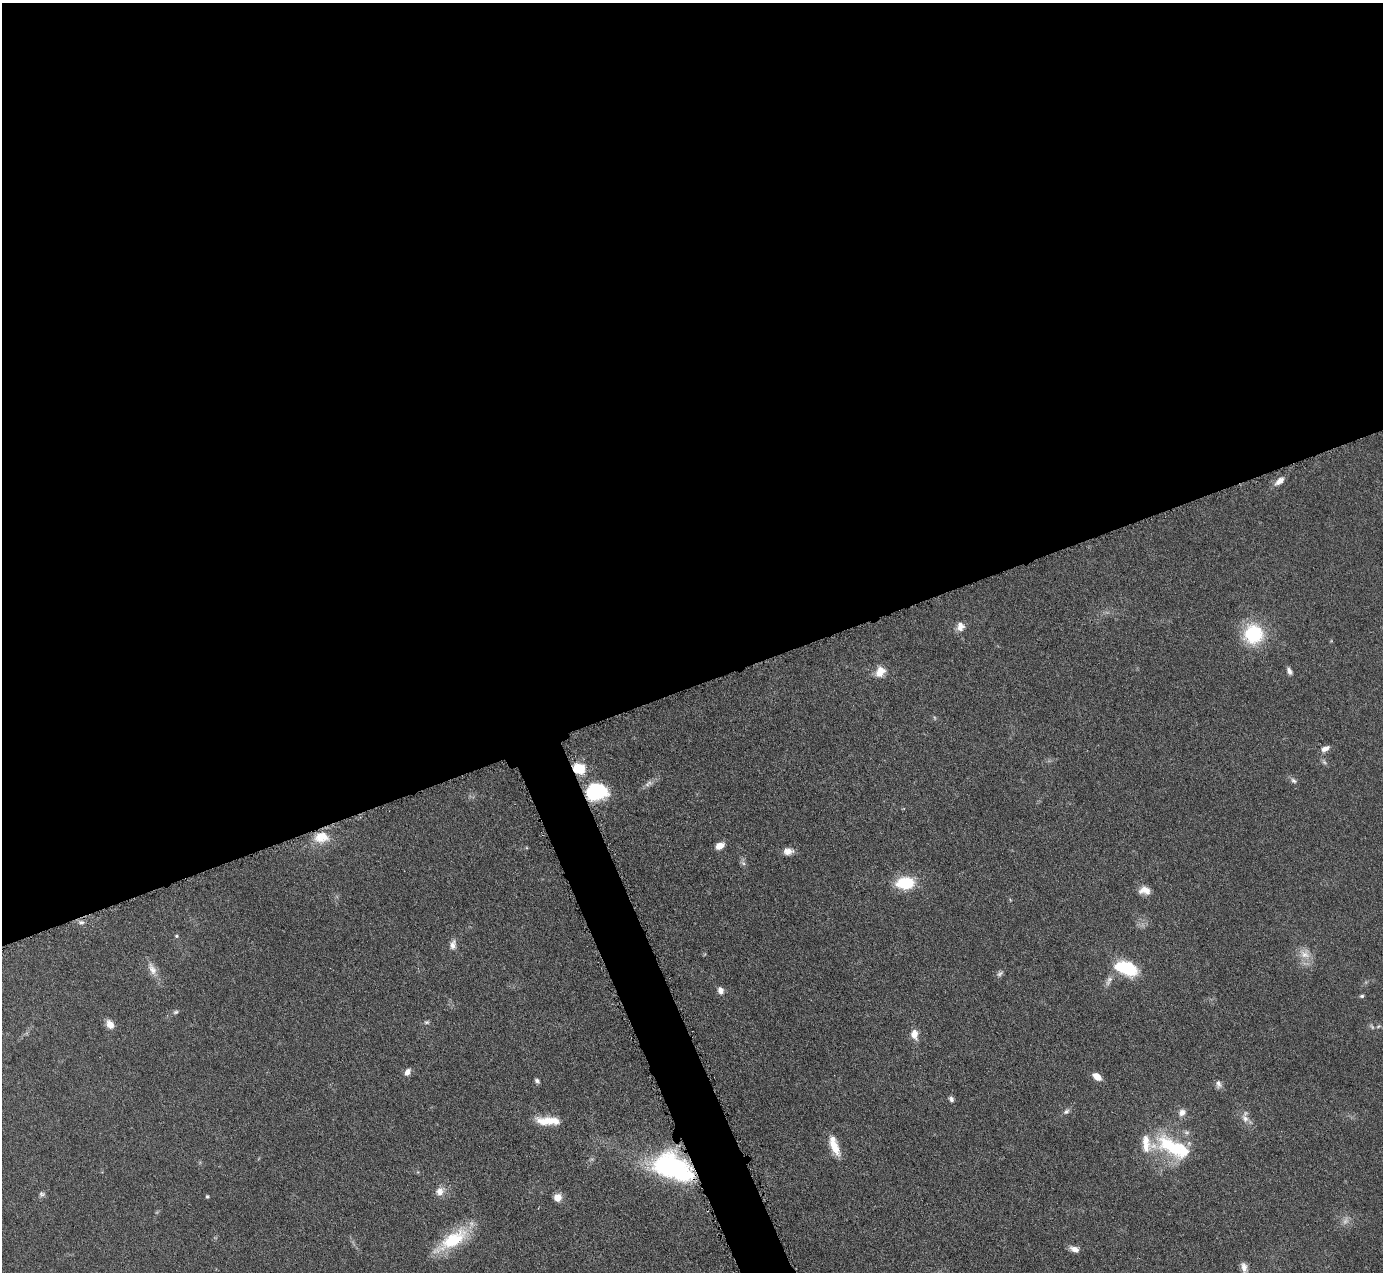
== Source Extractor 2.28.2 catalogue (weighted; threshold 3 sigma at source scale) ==
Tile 2 of 4 x 4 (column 2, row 1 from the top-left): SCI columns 1385-2765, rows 4094-5363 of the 5530 x 5515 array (HDU 1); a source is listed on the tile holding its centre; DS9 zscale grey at full resolution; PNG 1385 x 1274 px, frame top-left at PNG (2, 3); no overlay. Shown black and unused: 56% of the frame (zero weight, under 4 of 8 exposures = <1% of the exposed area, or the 3 px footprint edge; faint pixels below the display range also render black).
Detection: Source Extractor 2.28.2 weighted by HDU 2 'WHT'; one run over the whole footprint, this tile lists its part. Background 0.0476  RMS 0.0039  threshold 0.0158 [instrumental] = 3 sigma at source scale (4.09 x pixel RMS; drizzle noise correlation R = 1.36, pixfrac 0.8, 0.05/0.05 arcsec/px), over >= 5 px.
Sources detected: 57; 1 too faint to see at this stretch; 1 inside a brighter object's white glare — not listed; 3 inside a brighter listed object's ellipse — not listed separately; the other 52 listed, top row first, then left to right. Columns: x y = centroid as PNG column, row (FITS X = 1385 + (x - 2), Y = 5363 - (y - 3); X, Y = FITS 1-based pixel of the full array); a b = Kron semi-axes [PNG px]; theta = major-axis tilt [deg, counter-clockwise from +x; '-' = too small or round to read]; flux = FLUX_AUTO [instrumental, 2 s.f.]
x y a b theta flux
1279 481 13 7 39 2.7
960 626 11 9 -90 2.7
1253 634 20 20 - 23
1289 671 9 5 -65 1.4
880 672 14 11 60 4
1325 749 10 6 26 2.2
1324 762 8 4 -45 0.8
579 768 12 10 -10 9.1
1294 781 9 6 -32 1.1
648 784 14 5 37 1.7
596 791 18 14 12 28
321 837 20 14 7 7.7
720 846 8 6 30 3.9
788 851 12 9 2 2.7
743 863 8 5 -45 0.92
905 883 21 14 3 13
1145 890 15 10 -7 3.2
81 922 9 5 -1 1.1
176 936 5 4 - 0.43
453 945 12 8 74 2.1
1305 954 16 10 -21 4
1126 968 20 11 -17 23
152 969 19 9 -64 3.3
1000 973 10 6 33 1
1109 981 17 6 64 2
720 990 9 7 -75 1.8
1362 996 5 4 - 0.65
176 1012 7 5 26 0.7
426 1022 7 5 1 0.72
110 1024 11 8 -61 2.9
1372 1027 9 4 -55 0.71
914 1034 10 7 -81 4
407 1072 9 6 55 1.9
1097 1076 10 6 -34 3.7
537 1081 6 5 - 0.84
1218 1084 12 7 -86 1.5
951 1099 7 5 -59 1
1066 1111 8 6 33 1.1
1182 1112 9 8 - 2.2
1245 1118 11 8 -51 2.4
548 1121 28 9 -2 7.7
834 1146 23 9 -63 6.3
1172 1147 41 18 -36 24
1146 1148 11 9 -59 2.3
668 1166 36 26 -5 52
440 1191 12 11 - 3
42 1194 8 6 -3 0.92
207 1197 4 4 - 0.57
557 1198 8 8 - 3.6
452 1240 47 16 33 18
1075 1249 11 6 -20 2.3
1244 1267 14 7 -80 2.3
Overlapping masked pixels (flux is a lower limit): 2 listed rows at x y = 579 768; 668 1166
Isophote crosses this tile's border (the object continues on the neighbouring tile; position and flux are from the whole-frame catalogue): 1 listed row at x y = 1244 1267